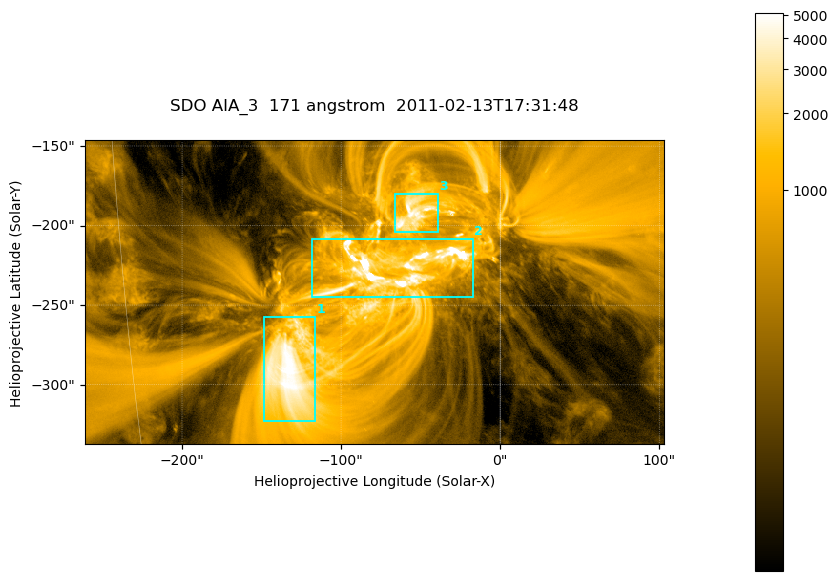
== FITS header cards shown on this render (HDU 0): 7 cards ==
TELESCOP= 'SDO     '           /
INSTRUME= 'AIA_3   '           /
WAVELNTH=                  171 /
WAVEUNIT= 'angstrom'           /
DATE-OBS= '2011-02-13T17:31:48.34' /
CTYPE1  = 'HPLN-TAN'           /
CTYPE2  = 'HPLT-TAN'           /

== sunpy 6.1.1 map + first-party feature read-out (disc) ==
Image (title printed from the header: SDO AIA_3  171 angstrom  2011-02-13T17:31:48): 607 x 318 px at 0.599 arcsec/px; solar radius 972 arcsec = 1622 px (partial field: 2.3% of the solar disc is inside the frame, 100% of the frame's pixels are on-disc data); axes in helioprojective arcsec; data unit not stated in the header (colour bar unlabelled)
Pointing: header CRPIX1/2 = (2056.06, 2043.72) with CRVAL1/2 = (0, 0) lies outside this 607 x 318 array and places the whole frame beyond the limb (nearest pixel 1.39 R_sun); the SolarSoft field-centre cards XCEN/YCEN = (-78.83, -241.7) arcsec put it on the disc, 1316 arcsec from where CRPIX/CRVAL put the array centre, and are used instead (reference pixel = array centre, CRVAL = XCEN/YCEN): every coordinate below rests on XCEN/YCEN
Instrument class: DISC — disc imager (sunpy class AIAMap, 171 A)
Bright regions (active regions / flare kernels): reference = the on-disc median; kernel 5 px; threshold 5 sigma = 1831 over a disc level ~359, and >= 1.15x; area >= 193 px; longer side >= 4 px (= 2.4 arcsec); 3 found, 3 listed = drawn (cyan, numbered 1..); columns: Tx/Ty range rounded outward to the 2 arcsec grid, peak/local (2 s.f.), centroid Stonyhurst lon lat
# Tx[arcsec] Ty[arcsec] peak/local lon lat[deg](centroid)
1 -150..-116 -324..-256 15 -9 -24
2 -118..-16 -246..-208 40 -4 -20
3 -66..-38 -204..-180 13 -3 -18